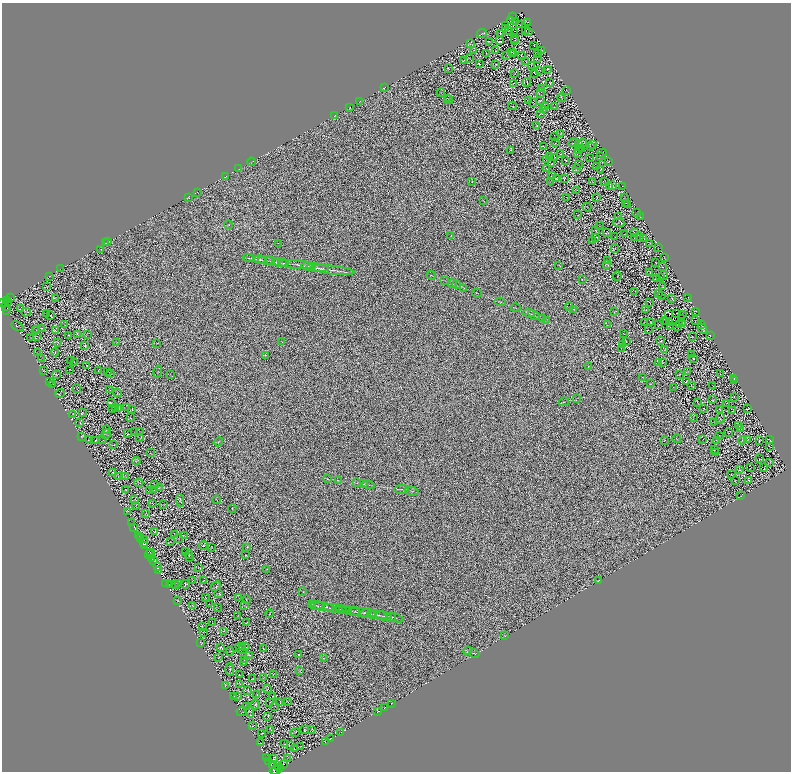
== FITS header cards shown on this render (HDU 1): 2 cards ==
NAXIS1  =                 1578
NAXIS2  =                 1539

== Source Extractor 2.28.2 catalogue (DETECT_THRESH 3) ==
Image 1578 x 1539 px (HDU 1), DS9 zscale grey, zoomed out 1/2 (1 PNG px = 2 x 2 image px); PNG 793 x 774 px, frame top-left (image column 2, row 1538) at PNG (2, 3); each listed source drawn as its Kron ellipse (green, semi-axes under 4 px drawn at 4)
Background 0.726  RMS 1.4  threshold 4.24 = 3 sigma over >= 5 px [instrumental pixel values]
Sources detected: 912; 233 cannot appear on this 1/2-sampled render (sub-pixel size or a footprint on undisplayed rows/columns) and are neither listed nor drawn; of the other 679, the 500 brightest by FLUX_AUTO listed and drawn (179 fainter detections omitted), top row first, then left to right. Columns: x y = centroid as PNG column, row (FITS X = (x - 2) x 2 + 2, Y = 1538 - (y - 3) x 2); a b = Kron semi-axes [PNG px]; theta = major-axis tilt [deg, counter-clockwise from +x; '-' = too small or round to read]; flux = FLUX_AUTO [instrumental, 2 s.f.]
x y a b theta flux
512 17 2 1 - 88
510 20 3 1 - 80
515 22 2 1 - 120
527 23 3 1 - 97
505 25 3 2 - 140
519 25 3 1 - 100
505 29 2 1 - 76
508 31 2 2 - 140
514 31 2 1 - 110
526 31 2 1 - 75
529 32 3 1 - 140
482 33 5 2 - 200
500 33 4 2 - 140
514 38 2 1 - 77
515 40 2 1 - 94
490 41 2 1 - 81
500 41 3 1 - 98
470 44 2 2 - 82
534 45 2 1 - 83
474 50 3 1 - 89
496 51 2 1 - 76
542 51 2 1 - 100
511 52 3 1 - 110
486 54 3 2 - 110
513 54 2 1 - 100
538 54 3 1 - 110
507 55 2 2 - 79
521 55 2 1 - 100
470 59 3 1 - 73
537 59 2 2 - 100
464 61 3 1 - 90
526 61 2 1 - 88
479 64 2 1 - 98
496 65 3 2 - 79
531 65 2 1 - 120
448 68 3 1 - 78
548 69 2 1 - 81
540 70 2 1 - 76
515 73 2 1 - 96
535 73 4 1 - 110
527 82 4 1 - 230
550 83 3 2 - 130
513 84 2 1 - 100
384 88 3 1 - 90
541 88 4 1 - 110
566 90 2 1 - 84
441 93 4 2 - 120
541 93 5 2 - 150
447 98 3 1 - 75
561 98 4 1 - 160
448 100 4 1 - 97
528 100 2 1 - 83
541 101 3 1 - 110
359 102 2 1 - 92
533 102 2 1 - 89
513 106 4 2 - 160
554 106 2 1 - 79
350 107 2 1 - 78
545 107 2 1 - 76
544 109 3 2 - 120
541 114 2 1 - 89
334 115 3 2 - 94
537 126 4 1 - 90
561 134 2 1 - 74
555 137 2 1 - 110
555 143 3 2 - 95
573 143 5 1 - 130
582 143 4 2 - 210
578 144 2 1 - 130
593 144 2 1 - 83
544 146 3 1 - 78
590 146 2 1 - 96
582 148 3 1 - 100
511 150 2 1 - 82
578 150 2 1 - 93
602 153 5 2 - 150
560 154 2 1 - 85
577 154 3 1 - 110
600 156 3 1 - 83
550 157 3 1 - 110
555 157 2 2 - 89
589 157 3 2 - 88
546 160 2 1 - 93
566 160 3 2 - 110
251 162 4 1 - 140
609 162 2 1 - 80
552 163 2 1 - 76
578 164 2 1 - 120
597 166 3 1 - 74
546 168 3 1 - 79
577 168 2 1 - 130
239 169 2 1 - 79
601 169 2 2 - 94
551 175 3 1 - 77
225 177 4 1 - 84
556 179 2 1 - 87
564 179 3 1 - 78
550 181 4 1 - 130
605 181 2 1 - 82
472 182 2 1 - 77
592 182 2 1 - 84
613 185 4 2 - 130
623 186 3 1 - 74
610 187 3 1 - 140
577 190 2 1 - 79
197 192 2 1 - 83
189 197 4 2 - 110
567 197 2 1 - 79
597 198 4 1 - 75
625 198 2 1 - 84
484 201 3 1 - 96
625 203 2 1 - 75
627 204 3 1 - 90
587 207 4 1 - 95
637 213 2 1 - 74
578 215 2 1 - 80
619 216 2 1 - 74
640 217 2 1 - 77
619 223 6 2 -4 170
229 225 4 2 - 170
600 226 4 2 - 120
596 230 2 2 - 100
634 232 3 1 - 98
606 233 3 1 - 79
625 234 4 1 - 92
451 236 3 2 - 120
596 237 3 1 - 110
615 237 2 1 - 83
634 237 3 1 - 79
640 237 3 2 - 92
643 239 2 1 - 110
592 240 2 1 - 98
108 242 2 1 - 670
105 243 2 1 - 280
278 243 2 2 - 86
649 244 2 1 - 100
615 248 2 1 - 77
658 248 2 1 - 81
101 249 3 2 - 100
664 257 2 1 - 100
249 258 5 2 - 230
260 260 6 3 -11 360
266 260 8 2 -3 410
608 260 2 1 - 87
272 261 7 3 -18 440
280 262 7 3 -8 430
283 263 5 2 - 290
656 263 2 1 - 74
297 264 19 3 -5 1100
607 264 3 1 - 84
559 265 4 1 - 86
308 266 6 3 -10 460
662 267 2 1 - 94
61 268 2 1 - 320
317 268 11 3 -5 730
332 270 22 3 -6 1300
650 273 2 1 - 75
431 275 5 1 - 120
664 275 4 1 - 89
50 276 2 1 - 82
617 276 5 1 - 99
657 278 2 1 - 100
661 278 2 1 - 78
582 279 2 1 - 83
445 280 3 1 - 84
452 284 4 1 - 120
456 285 2 2 - 79
47 287 2 1 - 92
663 287 3 2 - 96
464 288 3 2 - 96
635 292 2 1 - 79
477 293 5 1 - 87
659 294 2 1 - 81
662 295 3 1 - 99
688 297 3 1 - 130
10 298 2 1 - 130
55 298 3 2 - 95
672 299 2 1 - 74
6 300 2 1 - 680
3 302 2 1 - 1800
8 302 3 1 - 240
500 302 5 2 - 170
650 303 3 1 - 97
6 306 3 1 - 2100
569 307 4 2 - 140
516 308 5 1 - 130
20 309 3 2 - 130
573 309 3 1 - 79
7 310 2 1 - 480
646 310 3 1 - 130
695 311 2 1 - 92
26 312 4 2 - 230
615 312 2 1 - 100
529 313 6 2 -7 240
676 313 2 1 - 120
47 314 3 1 - 74
534 315 6 2 -30 250
669 315 4 1 - 91
682 315 2 1 - 110
51 316 3 1 - 150
682 318 2 1 - 80
542 319 4 2 - 130
547 320 3 1 - 87
665 320 2 1 - 79
696 321 3 1 - 93
644 322 2 1 - 81
651 322 2 1 - 99
667 322 3 1 - 150
670 323 2 1 - 82
683 323 2 1 - 110
659 324 3 2 - 110
701 324 2 1 - 82
65 325 2 1 - 76
608 325 2 1 - 74
680 325 2 1 - 110
17 326 6 2 -28 180
678 326 2 1 - 160
671 327 2 1 - 110
37 329 2 1 - 92
41 329 2 1 - 110
702 329 6 2 -55 120
648 330 2 1 - 81
36 331 4 2 - 120
55 331 3 1 - 86
623 333 3 2 - 89
77 334 2 2 - 93
69 335 3 2 - 88
87 335 3 2 - 96
710 335 2 1 - 280
37 337 2 1 - 100
692 337 2 1 - 75
30 338 3 1 - 100
626 341 2 1 - 110
661 341 3 1 - 170
58 342 2 1 - 100
282 342 3 1 - 75
117 343 3 1 - 93
156 343 2 1 - 73
622 344 2 1 - 110
84 345 2 1 - 75
621 349 3 1 - 74
665 349 3 2 - 96
55 352 4 2 - 230
37 353 3 1 - 77
692 354 2 1 - 74
265 355 3 2 - 130
42 358 4 1 - 78
693 359 2 1 - 100
70 360 2 1 - 99
74 362 2 1 - 94
659 362 4 2 - 79
662 362 2 1 - 74
87 365 2 1 - 92
588 366 2 1 - 79
69 369 2 1 - 99
98 370 2 1 - 87
43 371 3 2 - 77
107 371 2 1 - 100
158 372 6 1 74 150
688 372 2 1 - 86
56 374 2 1 - 95
111 374 2 1 - 83
170 374 3 1 - 76
680 374 2 1 - 110
721 374 2 1 - 89
642 377 2 1 - 81
734 378 2 1 - 120
686 381 3 2 - 120
734 381 3 1 - 100
49 382 2 1 - 74
53 384 2 2 - 79
650 384 2 1 - 110
691 385 2 1 - 91
712 386 2 1 - 79
674 388 2 1 - 91
77 389 3 1 - 110
109 390 2 1 - 75
60 393 5 2 - 220
117 393 4 2 - 150
734 397 2 1 - 88
576 399 4 1 - 89
712 400 3 1 - 150
564 402 5 1 - 210
697 402 2 1 - 81
111 403 3 2 - 160
726 403 2 1 - 78
112 408 2 2 - 85
116 408 2 1 - 89
119 408 3 2 - 150
127 408 2 1 - 80
703 408 2 1 - 75
748 408 3 1 - 110
132 410 3 1 - 82
720 410 3 1 - 110
732 411 2 1 - 82
82 412 2 2 - 95
73 414 4 2 - 120
693 417 3 2 - 100
130 418 3 2 - 100
720 418 5 3 - 180
714 422 2 1 - 81
80 423 3 2 - 110
739 426 4 2 - 120
741 429 2 1 - 75
106 430 2 1 - 570
135 431 2 1 - 110
139 431 2 1 - 78
728 433 4 1 - 140
106 434 5 3 - 180
128 434 3 2 - 120
81 436 2 2 - 120
719 436 2 1 - 80
140 438 2 1 - 92
677 439 4 1 - 86
703 439 2 1 - 84
88 440 2 1 - 77
96 440 4 2 - 180
103 440 2 1 - 290
742 440 4 2 - 150
747 440 2 1 - 89
770 440 2 1 - 87
664 441 3 1 - 77
717 441 2 1 - 78
759 441 3 1 - 95
218 442 4 2 - 160
114 445 2 1 - 90
770 447 2 1 - 92
715 449 3 1 - 98
716 452 3 1 - 89
150 453 2 1 - 100
759 459 2 1 - 83
136 461 4 2 - 130
770 463 4 2 - 90
750 467 2 1 - 180
764 468 2 1 - 110
740 470 3 2 - 83
113 473 2 2 - 140
731 474 2 1 - 100
118 476 3 2 - 180
125 476 4 1 - 130
327 479 2 1 - 97
748 480 3 2 - 130
339 481 4 1 - 140
735 481 2 1 - 91
139 483 4 1 - 120
357 483 3 2 - 140
154 484 2 1 - 86
363 484 4 1 - 150
368 485 6 1 -12 240
159 488 2 2 - 130
125 489 2 1 - 88
401 489 7 2 1 250
153 490 3 1 - 91
149 491 2 1 - 130
411 491 7 2 -10 300
741 496 2 1 - 74
135 499 2 1 - 98
180 500 6 3 -86 280
217 500 4 1 - 91
153 504 2 1 - 84
164 504 2 1 - 77
136 505 2 1 - 74
232 508 4 2 - 130
127 511 2 1 - 100
146 513 2 1 - 86
131 523 2 1 - 460
134 527 2 1 - 950
155 531 2 1 - 92
175 534 2 1 - 76
138 535 2 1 - 1900
184 535 3 1 - 87
139 537 2 1 - 4100
179 538 2 1 - 84
141 539 2 2 - 5600
144 540 2 1 - 860
171 542 2 2 - 77
143 543 3 2 - 7600
145 546 2 1 - 3700
204 546 4 2 - 190
211 547 2 1 - 89
247 547 3 2 - 91
150 552 2 1 - 1000
186 552 3 1 - 150
149 554 4 2 - 2700
189 554 4 2 - 140
246 555 3 2 - 98
189 557 3 1 - 110
152 558 3 1 - 1100
154 561 2 1 - 700
157 567 3 2 - 1700
199 567 2 1 - 74
267 569 4 1 - 110
159 570 3 1 - 1600
193 580 3 1 - 120
203 580 3 2 - 81
598 580 2 1 - 110
166 583 2 1 - 260
178 583 2 1 - 74
169 584 2 1 - 180
185 584 4 2 - 170
176 585 4 1 - 110
216 586 5 2 - 170
303 592 3 2 - 110
219 593 3 2 - 130
205 597 2 1 - 96
239 598 3 1 - 83
246 600 3 2 - 81
178 601 3 2 - 75
312 603 3 2 - 140
209 604 2 1 - 84
244 605 2 1 - 88
193 606 2 1 - 81
317 606 8 2 -6 350
322 606 11 3 -9 780
218 607 3 1 - 100
335 608 12 3 -7 690
339 609 3 1 - 170
343 610 8 2 -8 250
350 611 11 2 -12 580
355 611 4 2 - 310
362 612 14 2 -7 700
368 613 7 2 -3 340
270 614 4 2 - 110
371 614 4 3 - 190
373 614 3 3 - 170
378 615 8 2 -7 510
237 616 2 1 - 87
384 616 8 2 -12 390
391 617 5 2 - 270
395 618 9 2 -18 320
247 622 3 1 - 120
212 623 3 1 - 89
202 627 2 1 - 77
224 631 3 2 - 100
203 632 3 1 - 75
505 636 2 2 - 89
200 642 4 2 - 140
243 646 2 1 - 100
220 647 2 2 - 110
245 647 2 2 - 130
241 649 6 1 -41 190
264 649 3 1 - 82
230 651 4 2 - 160
467 651 4 2 - 220
474 653 5 2 - 210
250 655 3 2 - 140
298 655 3 2 - 110
218 658 2 1 - 100
323 658 2 1 - 79
244 660 2 1 - 80
244 663 2 1 - 110
230 669 6 3 -87 180
300 671 3 2 - 120
273 674 2 1 - 81
240 675 2 1 - 84
263 678 2 1 - 110
252 679 4 1 - 78
240 684 3 2 - 88
225 685 3 2 - 98
268 689 4 1 - 90
248 690 4 2 - 110
257 695 2 1 - 73
234 696 2 1 - 83
238 697 3 1 - 90
273 697 3 1 - 97
270 702 2 1 - 120
280 702 3 1 - 92
288 702 2 1 - 83
391 703 2 1 - 110
255 704 5 3 - 220
246 706 4 1 - 120
275 706 2 1 - 89
385 707 2 1 - 550
250 711 6 2 -71 200
242 712 5 3 - 150
377 712 4 1 - 20000
268 716 4 2 - 140
252 726 3 1 - 110
270 729 2 2 - 130
312 729 2 1 - 88
304 730 3 2 - 250
295 732 5 2 - 140
262 733 2 1 - 91
341 733 2 1 - 190
331 739 2 1 - 660
325 742 2 1 - 1600
260 743 3 1 - 100
284 744 2 1 - 90
290 746 2 2 - 130
301 747 2 1 - 94
294 749 3 2 - 87
266 757 2 1 - 1500
273 758 3 2 - 110
288 758 3 2 - 110
269 762 3 2 - 6400
272 765 2 1 - 860
277 765 2 1 - 4300
283 765 3 1 - 24000
280 768 3 2 - 4000
275 770 6 3 15 18000
At the frame edge (FLAGS 8, measured only in part): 1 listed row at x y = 275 770
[179 fainter detections neither listed nor drawn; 233 sub-pixel or undisplayed-footprint detections neither listed nor drawn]